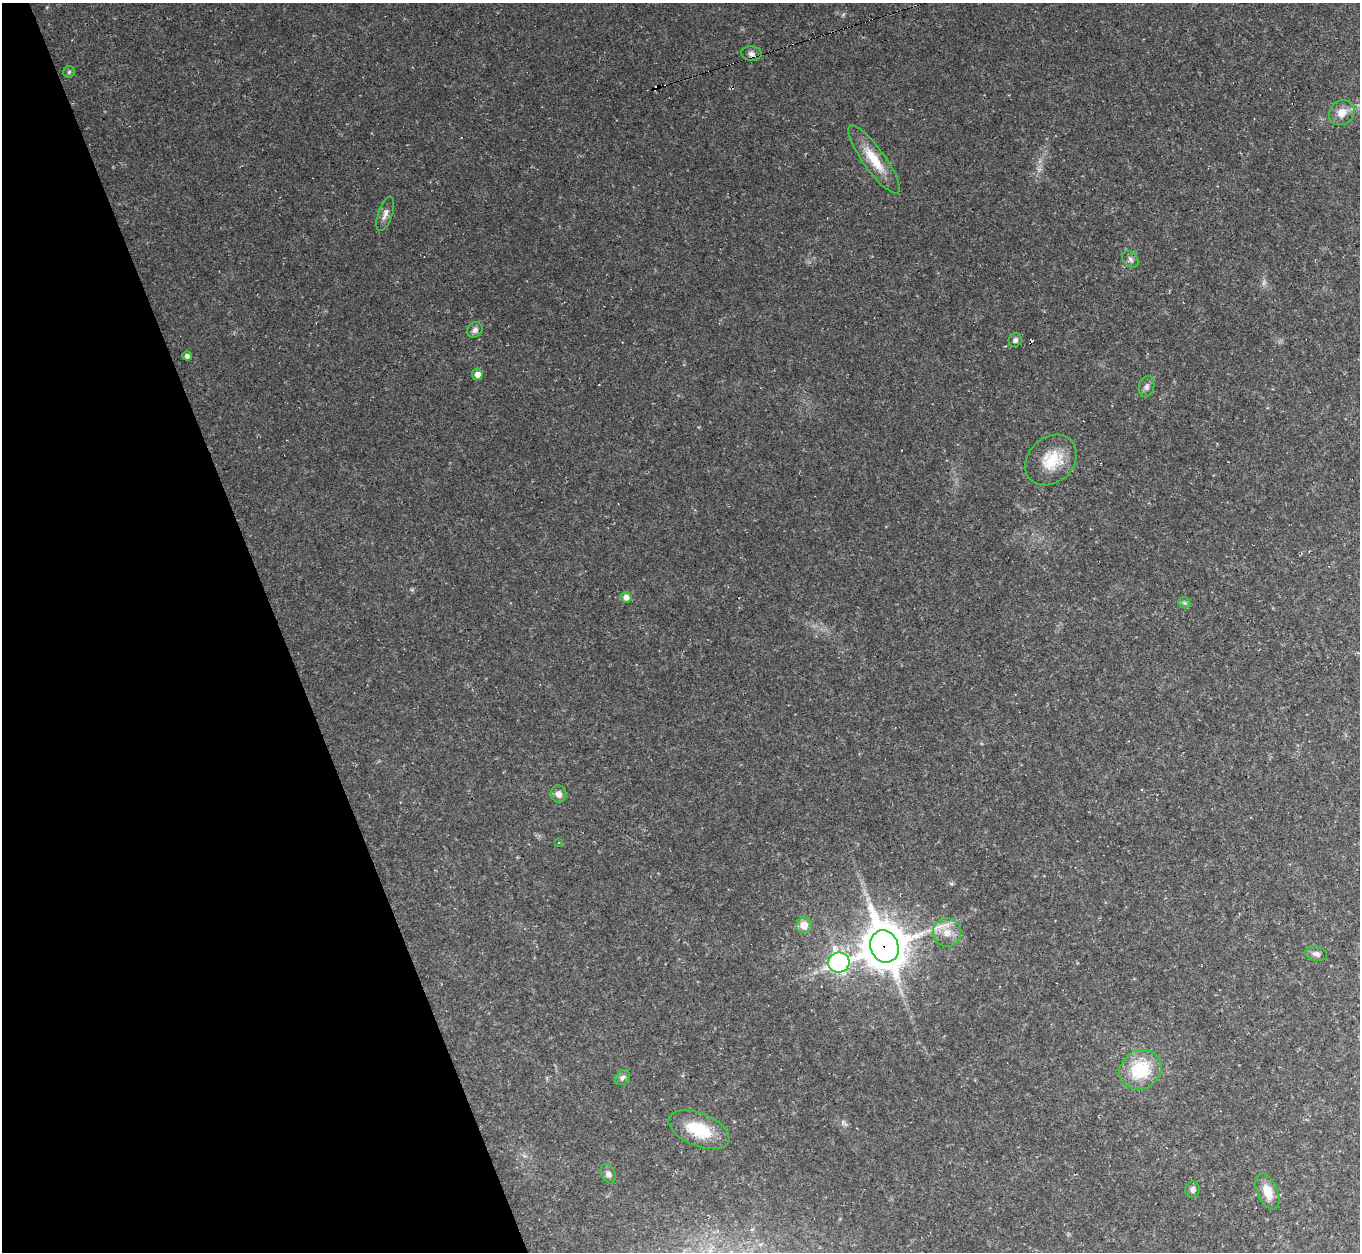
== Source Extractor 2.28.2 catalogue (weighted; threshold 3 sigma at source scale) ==
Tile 5 of 4 x 4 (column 1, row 2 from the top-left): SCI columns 1-1358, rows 2647-3896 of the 5433 x 5419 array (HDU 1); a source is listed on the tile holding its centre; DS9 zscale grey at full resolution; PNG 1362 x 1254 px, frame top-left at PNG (2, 3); each listed source drawn as its Kron ellipse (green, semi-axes under 4 px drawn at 4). Shown black and unused: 20% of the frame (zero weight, under 2 of 3 exposures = <1% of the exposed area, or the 3 px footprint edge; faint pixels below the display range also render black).
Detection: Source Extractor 2.28.2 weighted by HDU 2 'WHT'; one run over the whole footprint, this tile lists its part. Background 0.0461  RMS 0.0073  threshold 0.0328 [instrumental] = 3 sigma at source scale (4.5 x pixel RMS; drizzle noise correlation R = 1.50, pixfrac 1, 0.05/0.05 arcsec/px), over >= 5 px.
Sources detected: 32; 1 too faint to see at this stretch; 4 cosmic-ray / hot-pixel residue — neither listed nor drawn; the other 27 listed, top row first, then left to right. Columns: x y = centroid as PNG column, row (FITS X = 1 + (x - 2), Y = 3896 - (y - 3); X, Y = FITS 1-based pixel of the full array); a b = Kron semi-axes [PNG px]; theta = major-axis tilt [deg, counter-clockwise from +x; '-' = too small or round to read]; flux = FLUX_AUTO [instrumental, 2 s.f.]
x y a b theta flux
751 54 10 7 -8 2.9
69 72 6 5 - 1.2
1342 113 13 12 - 8.3
874 159 41 11 -54 20
385 214 18 7 71 4.1
1130 259 9 7 -46 2.4
475 330 8 7 - 2.6
1015 340 7 6 - 1.9
187 356 5 4 - 2.7
477 374 6 5 - 5.6
1147 387 10 7 76 2.8
1051 460 28 22 43 23
626 597 5 5 - 4.3
1184 603 6 5 - 1.4
559 794 8 8 - 4.4
558 842 3 3 - 0.64
804 925 8 7 - 9.1
947 932 14 14 - 10
884 946 16 14 -71 2400
1316 954 11 7 -12 3
839 962 10 10 - 180
1140 1070 22 19 28 33
622 1077 8 6 46 2.3
699 1130 32 16 -22 30
608 1174 10 7 -63 3.3
1193 1189 8 7 - 2.4
1268 1192 19 10 -67 11
Overlapping masked pixels (flux is a lower limit): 1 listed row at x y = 884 946